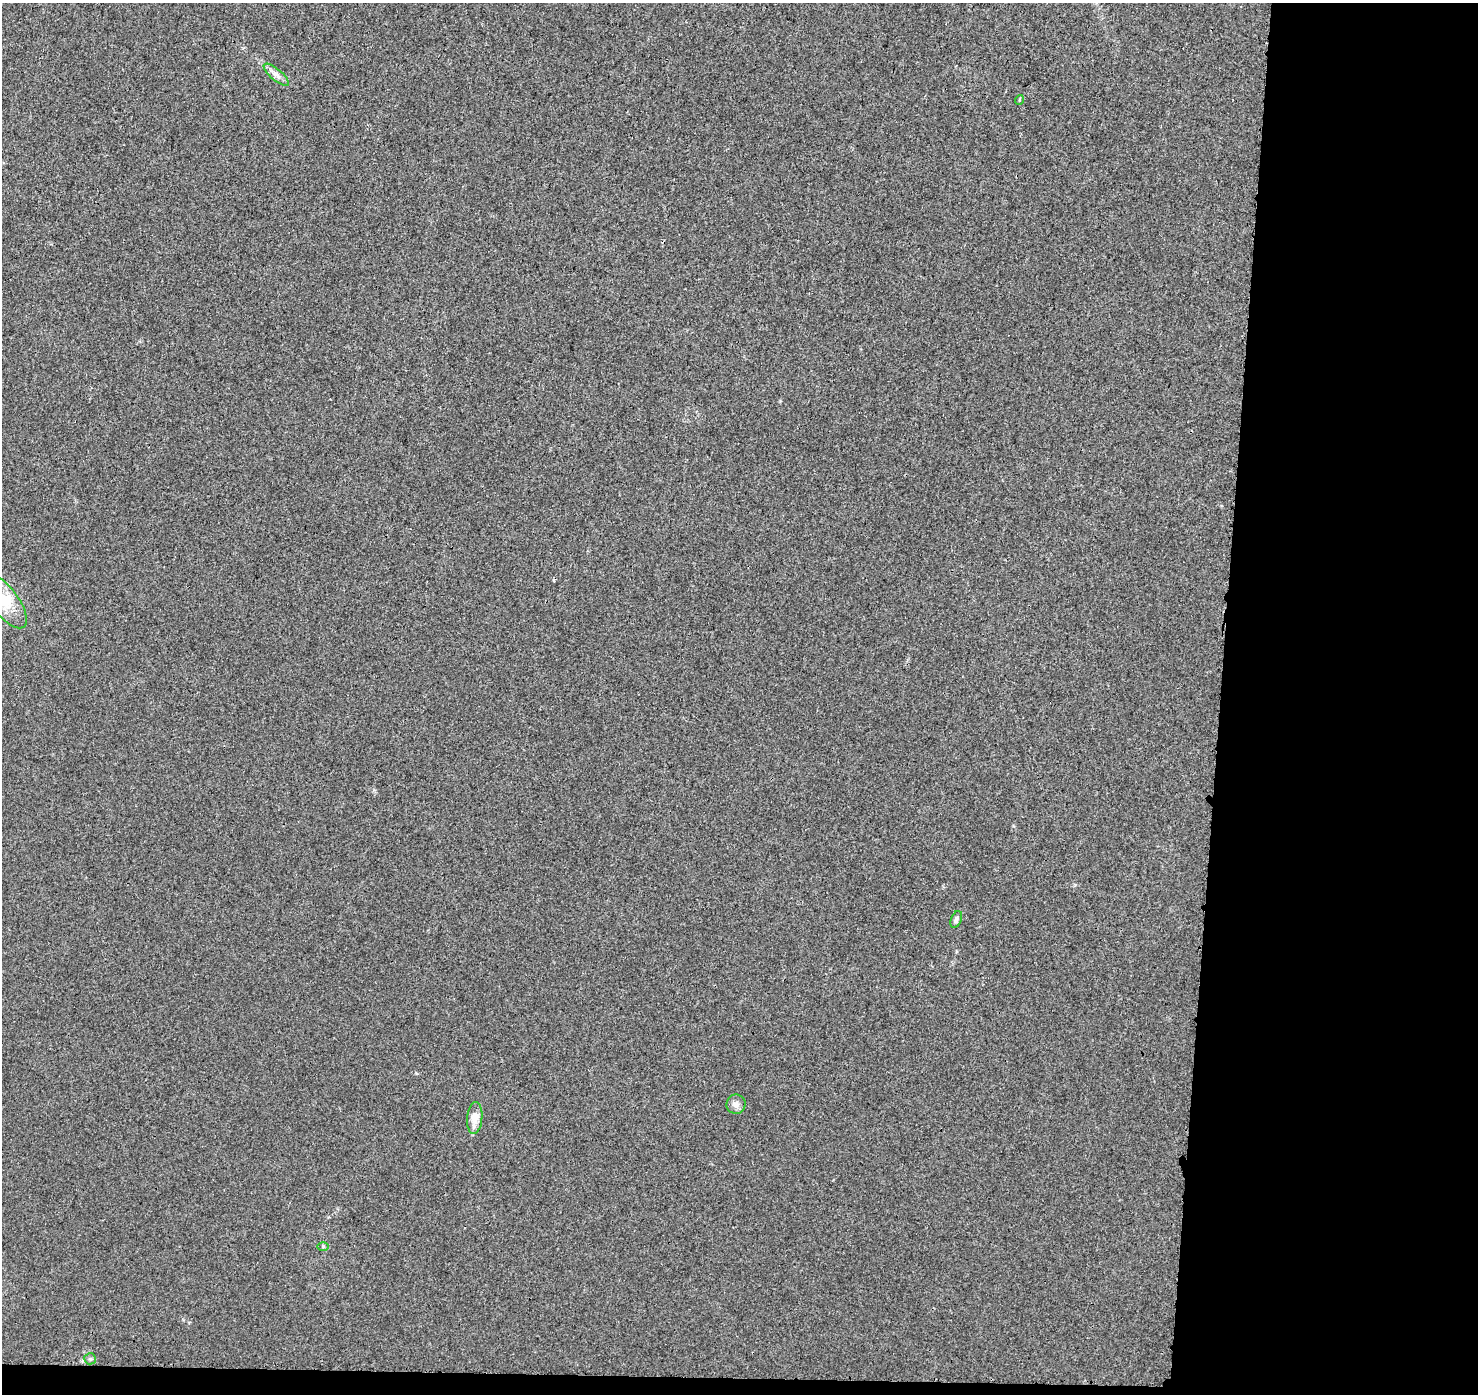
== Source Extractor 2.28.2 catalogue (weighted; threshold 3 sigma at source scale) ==
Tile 9 of 3 x 3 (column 3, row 3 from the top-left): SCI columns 2971-4446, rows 241-1632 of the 4472 x 4707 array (HDU 1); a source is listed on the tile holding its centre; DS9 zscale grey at full resolution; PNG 1480 x 1396 px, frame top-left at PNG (2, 3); each listed source drawn as its Kron ellipse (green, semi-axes under 4 px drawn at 4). Shown black and unused: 19% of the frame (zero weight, under 3 of 4 exposures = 2% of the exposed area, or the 3 px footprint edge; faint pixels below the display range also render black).
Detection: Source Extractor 2.28.2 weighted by HDU 2 'WHT'; one run over the whole footprint, this tile lists its part. Background 0.00584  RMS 0.0034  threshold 0.0152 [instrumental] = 3 sigma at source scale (4.5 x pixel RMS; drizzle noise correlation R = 1.50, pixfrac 1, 0.0396/0.0396 arcsec/px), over >= 5 px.
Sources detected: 9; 1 inside a brighter object's white glare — neither listed nor drawn; the other 8 listed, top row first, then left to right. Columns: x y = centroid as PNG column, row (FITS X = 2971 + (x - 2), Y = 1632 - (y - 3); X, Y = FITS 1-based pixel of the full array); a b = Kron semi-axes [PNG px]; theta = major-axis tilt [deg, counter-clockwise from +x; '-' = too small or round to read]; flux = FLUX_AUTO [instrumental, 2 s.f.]
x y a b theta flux
276 75 16 5 -40 1.8
1019 100 5 3 - 0.27
4 600 33 13 -52 9.9
956 919 9 5 69 1.1
736 1104 10 9 - 1.6
475 1118 16 7 84 4.8
323 1246 6 4 0 0.43
90 1359 6 5 - 0.61
Isophote crosses this tile's border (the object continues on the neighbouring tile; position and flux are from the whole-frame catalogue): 1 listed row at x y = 4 600